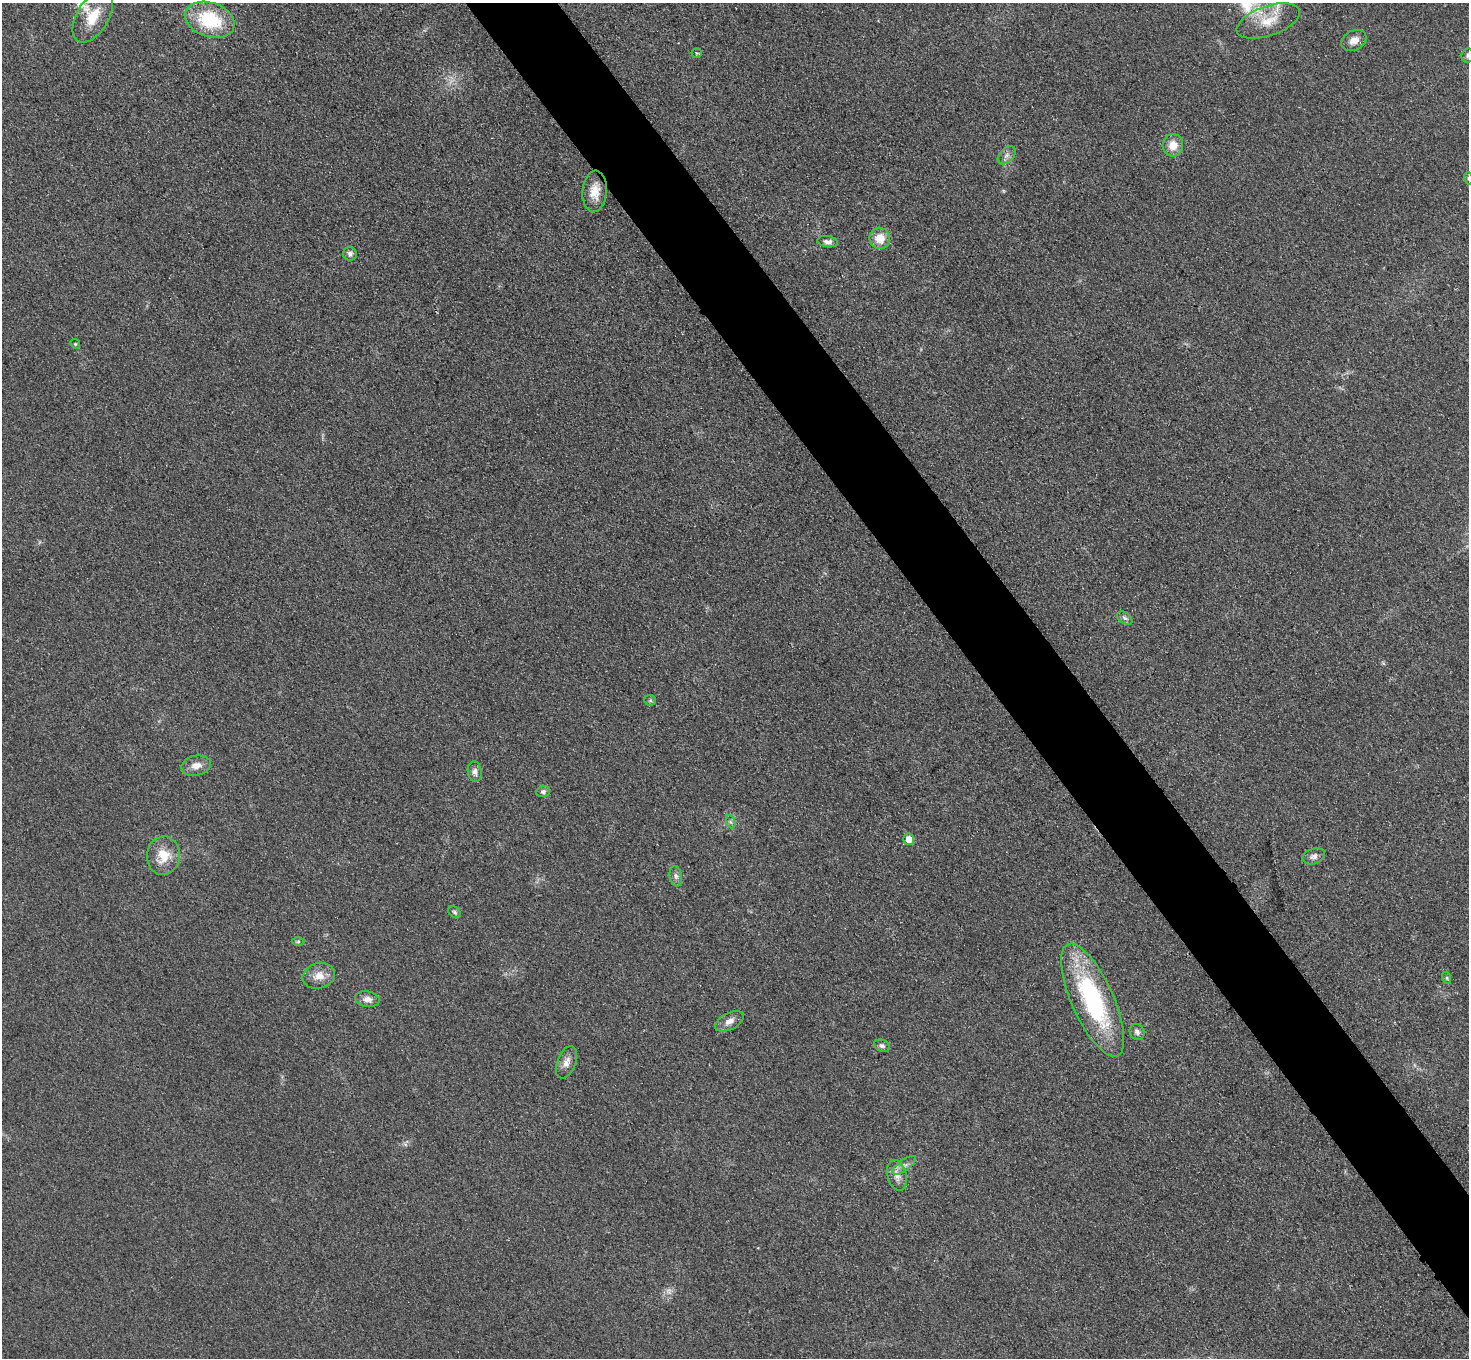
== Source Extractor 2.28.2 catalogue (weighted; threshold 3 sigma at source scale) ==
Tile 6 of 4 x 4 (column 2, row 2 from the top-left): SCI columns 1499-2965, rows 2893-4248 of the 5931 x 5925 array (HDU 1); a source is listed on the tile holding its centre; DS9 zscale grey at full resolution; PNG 1471 x 1360 px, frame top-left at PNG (2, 3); each listed source drawn as its Kron ellipse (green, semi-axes under 4 px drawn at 4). Shown black and unused: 6% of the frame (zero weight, under 3 of 4 exposures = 3% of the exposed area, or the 3 px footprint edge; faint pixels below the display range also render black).
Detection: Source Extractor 2.28.2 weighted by HDU 2 'WHT'; one run over the whole footprint, this tile lists its part. Background 0.147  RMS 0.012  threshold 0.054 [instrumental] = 3 sigma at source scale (4.5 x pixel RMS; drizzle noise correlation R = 1.50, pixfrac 1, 0.05/0.05 arcsec/px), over >= 5 px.
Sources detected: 38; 1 too faint to see at this stretch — neither listed nor drawn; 1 inside a brighter listed object's ellipse — not listed separately; the other 36 listed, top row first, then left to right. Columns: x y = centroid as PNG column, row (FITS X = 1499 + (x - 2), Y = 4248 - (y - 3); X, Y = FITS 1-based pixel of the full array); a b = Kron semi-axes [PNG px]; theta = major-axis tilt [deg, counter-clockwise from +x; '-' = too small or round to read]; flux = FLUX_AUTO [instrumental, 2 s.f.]
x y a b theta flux
93 17 29 16 59 30
210 20 25 17 -19 67
1268 21 33 15 19 30
1354 40 13 10 28 10
697 53 5 4 - 1.2
1468 56 7 6 - 2.7
1173 145 11 10 - 15
1007 155 10 6 45 5.1
1468 178 6 4 -72 1.7
595 191 21 12 85 18
880 238 10 10 - 18
828 242 10 5 -7 4.7
350 254 7 6 - 4.3
75 344 5 4 - 1.4
1125 618 8 5 -35 3.1
650 700 6 5 - 1.8
196 766 15 10 12 10
475 772 10 7 -82 5.1
543 791 7 5 15 3.2
731 822 7 4 -71 2.4
909 839 6 5 - 16
163 856 19 16 86 26
1314 856 11 7 18 5
676 876 10 6 -81 4.3
455 912 7 5 -41 2.3
298 942 6 4 1 1.7
319 976 16 12 15 14
1447 978 6 4 -72 1.7
367 999 12 8 -10 7.3
1093 1000 61 21 -66 170
729 1021 15 8 28 8.1
1137 1032 8 7 - 3.9
882 1046 8 6 -25 3.2
566 1062 17 9 68 8.9
904 1165 14 5 35 6.1
897 1175 15 9 -75 9.6
Isophote crosses this tile's border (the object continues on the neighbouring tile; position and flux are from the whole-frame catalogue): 3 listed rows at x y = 1268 21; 1468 56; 1468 178